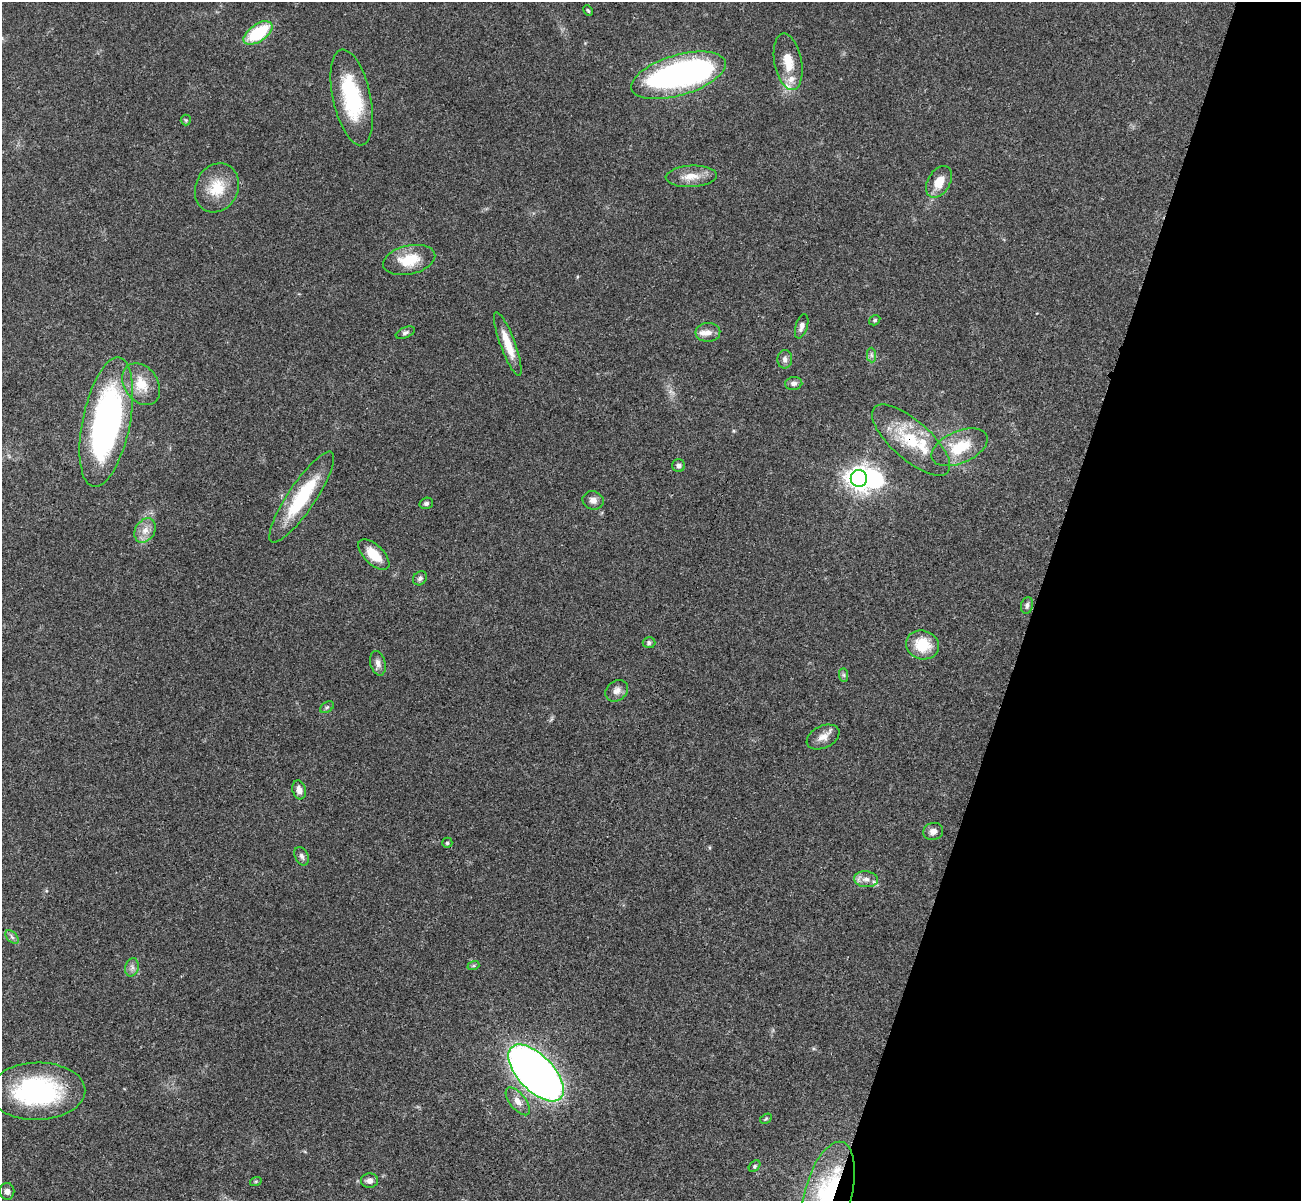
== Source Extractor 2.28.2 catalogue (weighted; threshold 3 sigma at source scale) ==
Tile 8 of 4 x 4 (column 4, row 2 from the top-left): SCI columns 3920-5218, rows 2709-3907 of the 5240 x 5291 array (HDU 1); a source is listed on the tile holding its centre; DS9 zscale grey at full resolution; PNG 1303 x 1203 px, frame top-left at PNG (2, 2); each listed source drawn as its Kron ellipse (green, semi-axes under 4 px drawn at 4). Shown black and unused: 20% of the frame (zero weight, under 3 of 4 exposures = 6% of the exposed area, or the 3 px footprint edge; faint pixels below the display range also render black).
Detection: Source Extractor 2.28.2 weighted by HDU 2 'WHT'; one run over the whole footprint, this tile lists its part. Background 0.0482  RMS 0.0052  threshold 0.0236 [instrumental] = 3 sigma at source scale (4.5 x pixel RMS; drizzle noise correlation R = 1.50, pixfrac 1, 0.05/0.05 arcsec/px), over >= 5 px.
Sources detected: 62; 2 inside a brighter object's white glare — neither listed nor drawn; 5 inside a brighter listed object's ellipse — not listed separately; the other 55 listed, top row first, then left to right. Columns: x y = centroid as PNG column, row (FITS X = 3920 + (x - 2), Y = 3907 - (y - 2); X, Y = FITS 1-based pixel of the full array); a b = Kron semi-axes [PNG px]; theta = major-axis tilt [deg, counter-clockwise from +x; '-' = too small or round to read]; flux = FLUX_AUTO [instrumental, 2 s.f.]
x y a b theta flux
588 11 5 3 - 0.71
258 33 16 8 35 29
788 62 28 13 -79 12
678 75 49 20 16 160
352 97 49 19 -78 42
186 120 5 5 - 0.66
691 176 25 11 3 7.7
939 182 17 11 60 8.4
217 188 25 21 63 15
409 260 26 14 13 15
875 320 6 4 33 0.84
802 326 12 6 74 2.5
708 332 12 9 4 3.5
405 333 10 5 23 1.4
508 344 34 7 -70 11
871 355 7 4 -88 1.4
785 359 9 7 84 2
794 383 8 6 9 2.1
141 384 23 16 -55 12
106 422 66 24 78 160
911 440 49 19 -41 28
960 447 30 16 24 18
679 466 6 6 - 1.6
859 478 8 8 - 470
302 497 54 13 56 34
593 500 10 9 - 3.1
426 503 7 5 17 1.3
145 530 13 9 58 4.9
374 555 19 9 -44 12
420 578 8 6 45 1.6
1027 605 8 6 76 1.6
649 643 6 5 - 1.2
922 645 17 14 -14 16
378 663 12 7 -75 2.9
844 675 7 4 -89 0.94
617 691 12 9 38 3.4
327 707 7 5 31 0.97
823 737 17 11 25 4.6
299 790 9 6 -75 3.1
933 831 10 8 16 2.8
447 843 5 5 - 1
302 856 10 6 -64 1.9
866 879 12 8 -7 3.3
12 937 8 5 -45 1.2
473 966 6 4 18 0.72
132 967 9 7 76 2.1
536 1073 35 17 -46 470
37 1091 48 28 1 74
518 1101 16 8 -51 4.1
766 1119 6 4 32 0.68
754 1166 6 4 43 0.9
256 1181 6 4 19 0.58
369 1181 8 7 - 2.3
7 1191 8 7 - 2.3
828 1195 55 23 75 64
Overlapping masked pixels (flux is a lower limit): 2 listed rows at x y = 911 440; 828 1195
Isophote crosses this tile's border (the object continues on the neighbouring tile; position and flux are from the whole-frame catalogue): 1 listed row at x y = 828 1195